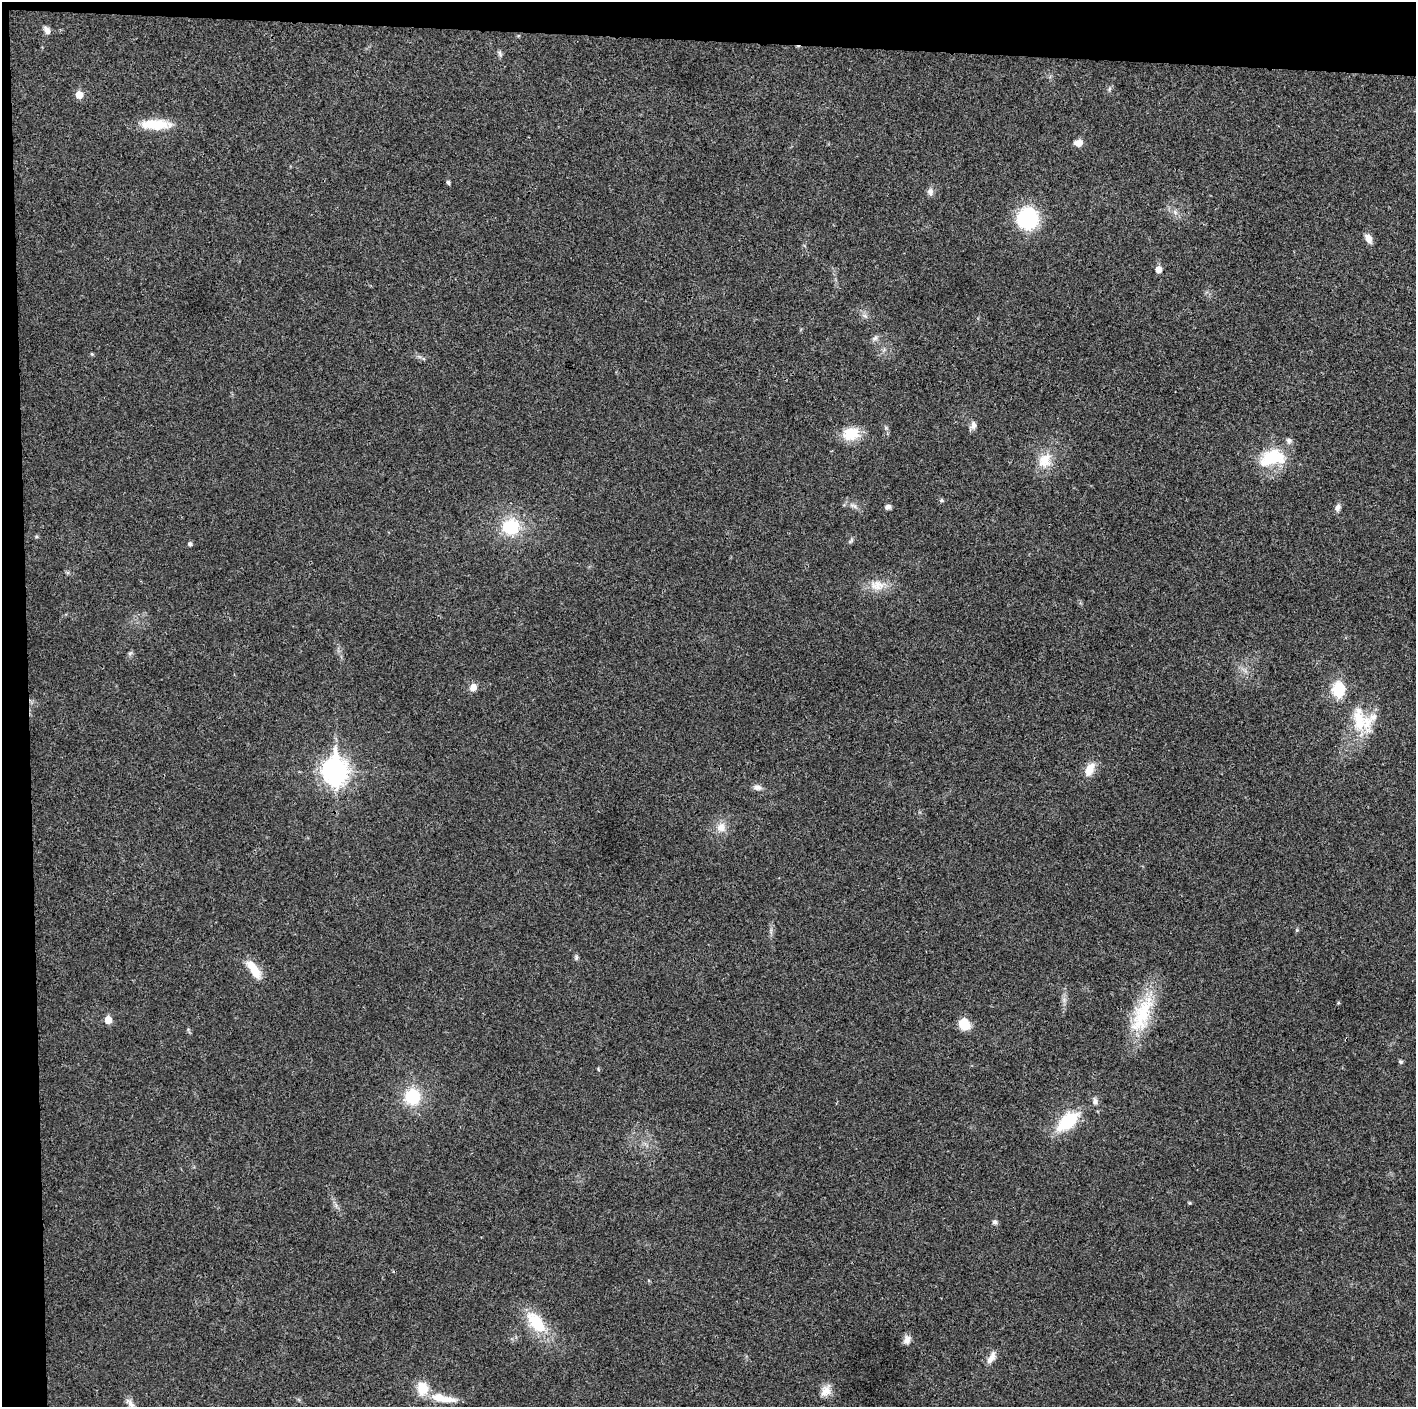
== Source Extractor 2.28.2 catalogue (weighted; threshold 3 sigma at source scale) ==
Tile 1 of 3 x 3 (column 1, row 1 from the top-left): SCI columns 1-1414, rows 2815-4219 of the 4244 x 4222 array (HDU 1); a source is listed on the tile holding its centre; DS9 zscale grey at full resolution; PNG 1418 x 1409 px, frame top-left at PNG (2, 2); no overlay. Shown black and unused: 5% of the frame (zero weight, under 3 of 4 exposures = <1% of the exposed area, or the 3 px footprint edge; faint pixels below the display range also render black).
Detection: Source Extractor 2.28.2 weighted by HDU 2 'WHT'; one run over the whole footprint, this tile lists its part. Background 0.0193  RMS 0.0039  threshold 0.0177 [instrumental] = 3 sigma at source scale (4.5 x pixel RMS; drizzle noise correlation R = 1.50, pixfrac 1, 0.05/0.05 arcsec/px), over >= 5 px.
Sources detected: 60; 4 inside a brighter listed object's ellipse — not listed separately; the other 56 listed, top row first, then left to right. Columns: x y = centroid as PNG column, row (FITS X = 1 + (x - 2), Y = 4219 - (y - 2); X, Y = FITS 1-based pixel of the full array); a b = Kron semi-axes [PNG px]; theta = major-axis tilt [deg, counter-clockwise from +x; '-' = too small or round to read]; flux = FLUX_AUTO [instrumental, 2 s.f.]
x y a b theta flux
47 30 10 6 -59 1.9
500 53 10 5 -66 0.94
1109 89 6 4 71 0.7
79 95 6 5 - 6.5
155 124 37 12 0 12
1078 143 10 7 -1 3
448 182 4 4 - 0.92
930 191 9 8 - 1.8
1175 212 8 5 -46 1.3
1028 218 21 20 - 31
1368 238 10 7 -61 3
1158 269 5 5 - 4
865 316 10 5 -35 1.2
875 338 10 7 52 1.3
92 354 4 4 - 0.51
973 425 10 8 76 2
851 434 21 16 8 9.2
1272 458 36 21 15 18
1045 460 22 18 62 8.3
941 500 6 5 - 0.66
855 506 10 5 -47 1.4
888 507 7 5 13 1.5
1338 507 11 7 72 1.6
511 527 20 18 5 18
851 541 10 4 54 0.84
190 544 5 4 - 1
877 585 23 14 1 6.7
130 653 7 4 44 0.77
473 687 9 8 - 2.9
1338 689 16 13 -85 12
1359 721 38 18 -77 15
1090 769 20 11 65 5.2
335 771 11 9 -90 350
757 787 11 7 -4 1.9
721 827 13 13 - 4.3
1297 930 5 5 - 0.49
576 957 8 5 89 0.84
254 969 27 10 -55 7.6
1064 1000 7 6 - 1.2
1142 1014 56 22 68 23
108 1020 6 5 - 5.7
964 1024 13 10 -42 7.1
1401 1062 5 5 - 0.72
598 1069 6 3 -72 0.4
412 1097 18 17 - 17
1095 1101 11 7 -78 1.7
1067 1122 19 11 41 25
1190 1203 5 4 - 0.4
995 1222 7 6 - 0.99
536 1322 36 18 -51 15
907 1340 11 8 84 2.3
991 1358 17 7 61 3
422 1388 18 14 -86 7.3
826 1391 17 11 60 4
439 1398 23 11 -16 6.8
130 1403 16 7 -51 2.2
Isophote crosses this tile's border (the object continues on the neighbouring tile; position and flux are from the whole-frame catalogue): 1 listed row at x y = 130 1403